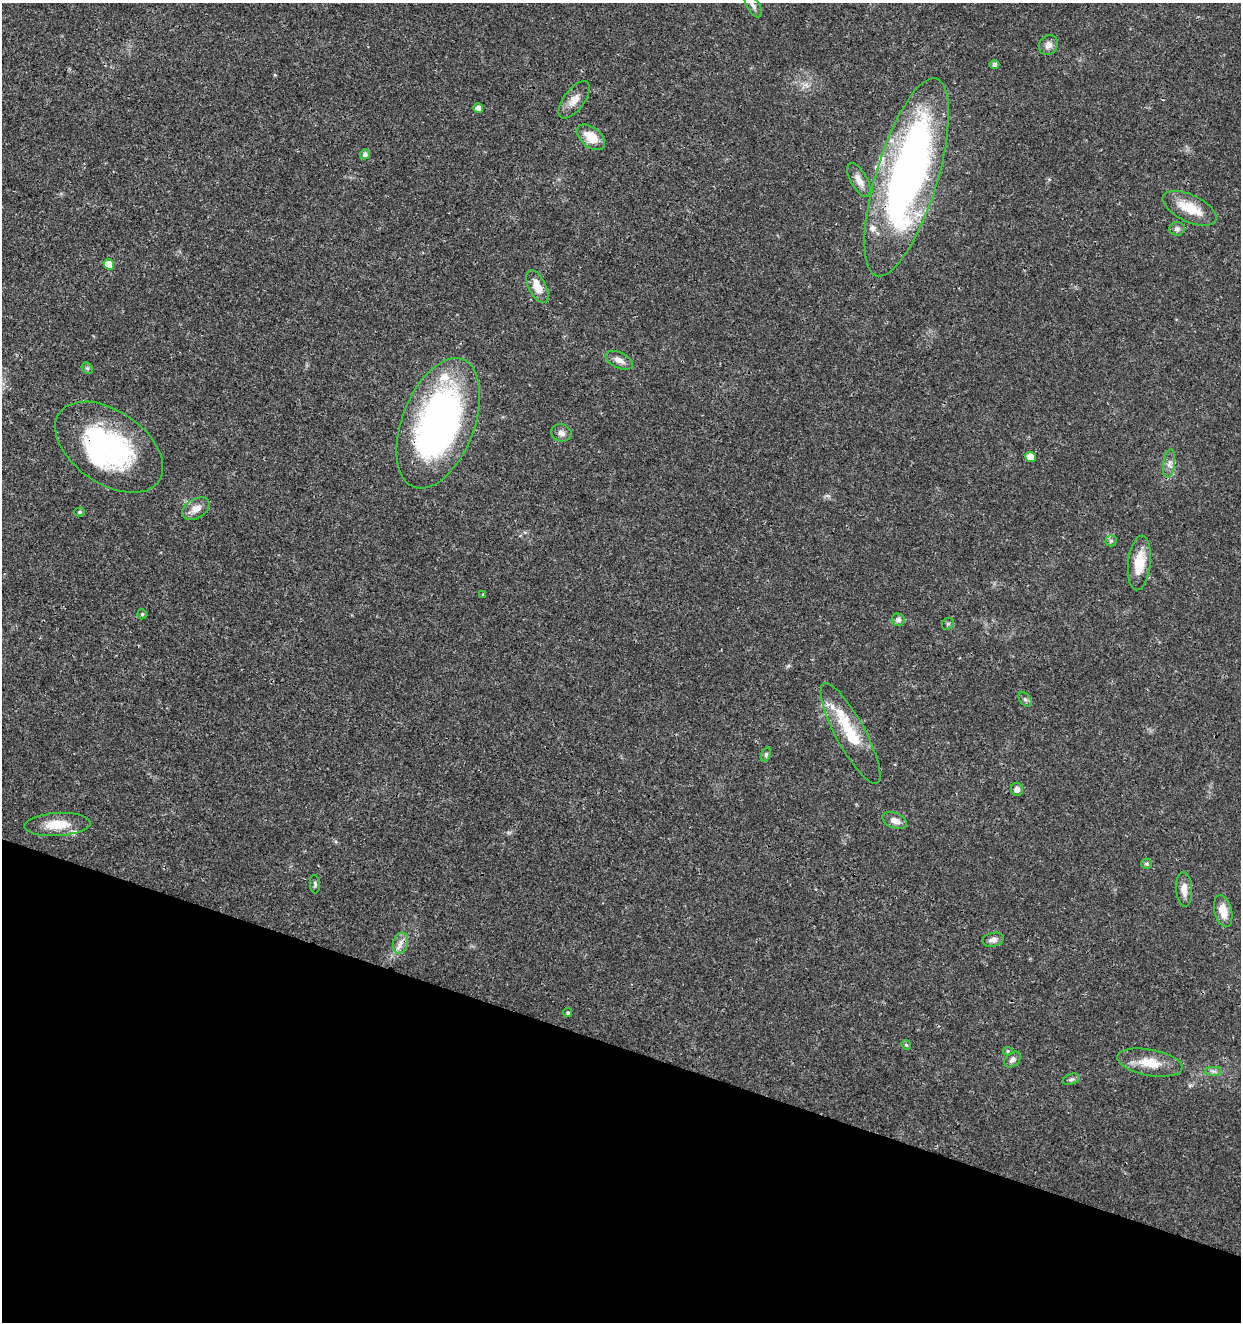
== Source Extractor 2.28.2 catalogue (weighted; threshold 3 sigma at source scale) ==
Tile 15 of 4 x 4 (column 3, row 4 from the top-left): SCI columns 2762-4000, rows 6-1325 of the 5461 x 5295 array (HDU 1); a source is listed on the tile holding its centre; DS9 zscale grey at full resolution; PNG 1243 x 1324 px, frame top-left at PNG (2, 3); each listed source drawn as its Kron ellipse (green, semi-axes under 4 px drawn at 4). Shown black and unused: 21% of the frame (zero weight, under 3 of 4 exposures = <1% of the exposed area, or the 3 px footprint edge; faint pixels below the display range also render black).
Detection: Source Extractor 2.28.2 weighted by HDU 2 'WHT'; one run over the whole footprint, this tile lists its part. Background 0.0179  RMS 0.0021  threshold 0.00941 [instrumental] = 3 sigma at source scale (4.5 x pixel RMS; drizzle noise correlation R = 1.50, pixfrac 1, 0.0396/0.0396 arcsec/px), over >= 5 px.
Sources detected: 54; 2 inside a brighter object's white glare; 1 cosmic-ray / hot-pixel residue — neither listed nor drawn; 4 inside a brighter listed object's ellipse — not listed separately; the other 47 listed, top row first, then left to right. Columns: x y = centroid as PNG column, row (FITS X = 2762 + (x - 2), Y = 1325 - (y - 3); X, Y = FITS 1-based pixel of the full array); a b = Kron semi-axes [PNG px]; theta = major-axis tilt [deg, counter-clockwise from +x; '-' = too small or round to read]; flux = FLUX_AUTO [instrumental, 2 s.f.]
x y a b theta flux
753 6 13 6 -57 0.9
1048 45 10 9 - 1.2
994 64 5 4 - 0.72
574 100 22 10 53 2.1
478 108 5 4 - 1.3
591 137 16 9 -40 3.9
365 154 5 5 - 0.76
907 177 103 30 73 110
859 180 19 8 -61 1.8
1190 208 29 13 -25 5.3
1177 229 7 7 - 0.66
109 264 5 5 - 2.7
537 287 18 8 -63 2.9
619 360 14 7 -25 1.4
87 368 6 5 - 0.36
438 423 68 36 69 73
561 433 10 8 -15 0.98
109 447 60 36 -34 32
1031 457 5 5 - 2.1
1169 463 14 5 82 1
196 509 15 9 31 1.8
79 512 5 4 - 0.32
1111 541 5 5 - 0.39
1139 563 27 11 84 4.8
483 594 4 4 - 0.18
142 614 5 4 - 0.33
898 620 6 6 - 0.64
948 624 6 5 - 0.38
1025 699 8 5 -52 0.47
850 733 56 14 -62 9.9
766 755 7 4 71 0.41
1017 789 6 6 - 0.93
895 820 12 7 -22 1.5
57 825 33 11 3 4.8
1146 864 5 5 - 0.47
315 884 9 5 -85 0.41
1184 889 17 8 -87 1.8
1223 911 16 8 -77 2.9
993 940 11 7 11 0.95
401 943 11 7 73 1.3
568 1013 5 4 - 0.38
906 1045 5 4 - 0.28
1008 1051 5 4 - 0.3
1012 1059 9 6 42 0.89
1150 1063 33 13 -10 4.6
1213 1071 8 4 0 0.55
1071 1079 9 5 20 0.49
Overlapping masked pixels (flux is a lower limit): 1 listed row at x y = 438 423